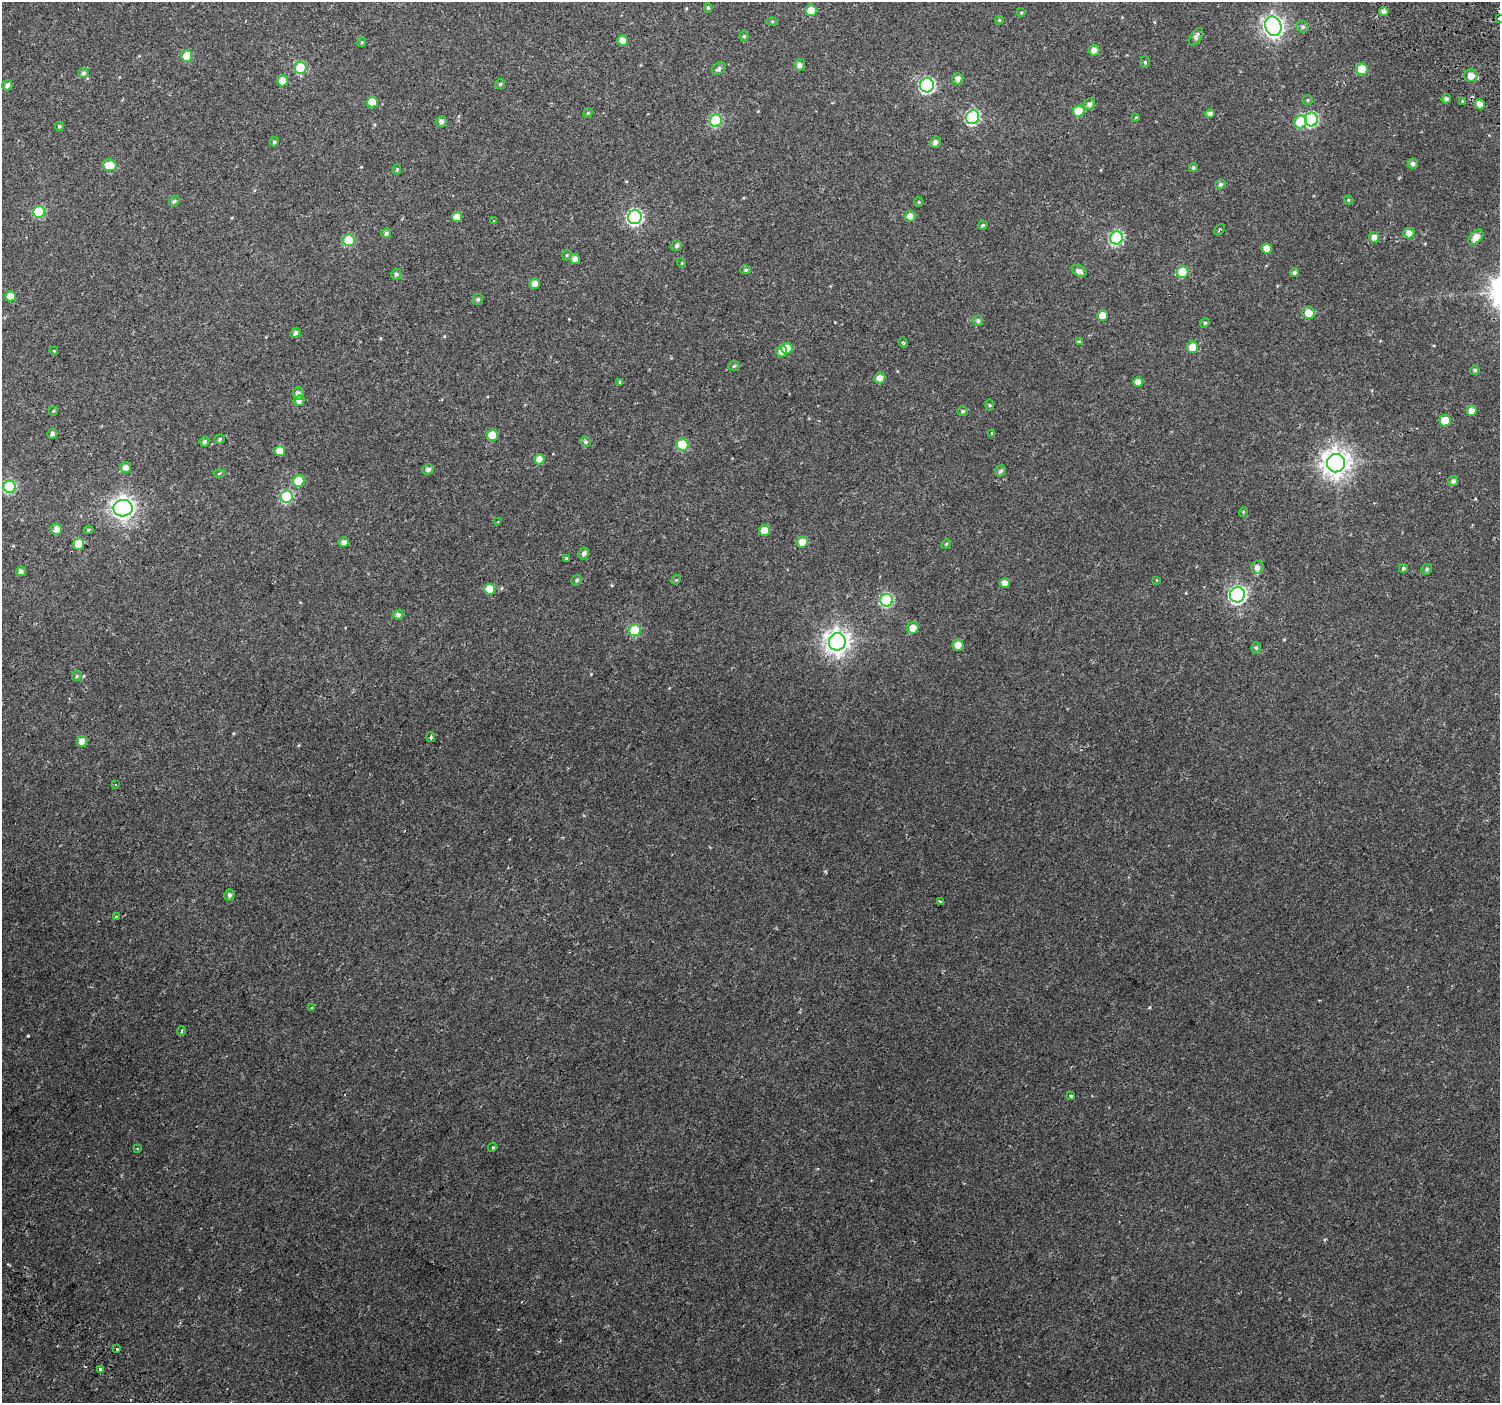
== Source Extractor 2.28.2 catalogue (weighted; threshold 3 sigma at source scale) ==
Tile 7 of 4 x 4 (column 3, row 2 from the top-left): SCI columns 3089-4586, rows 3142-4542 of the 6168 x 6217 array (HDU 1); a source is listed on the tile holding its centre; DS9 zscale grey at full resolution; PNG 1502 x 1405 px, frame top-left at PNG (2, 2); each listed source drawn as its Kron ellipse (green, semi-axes under 4 px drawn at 4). Shown black and unused: <1% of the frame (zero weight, under 2 of 3 exposures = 6% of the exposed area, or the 3 px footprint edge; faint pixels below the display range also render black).
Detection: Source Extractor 2.28.2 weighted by HDU 2 'WHT'; one run over the whole footprint, this tile lists its part. Background 0.046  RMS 0.0039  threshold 0.0173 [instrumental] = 3 sigma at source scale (4.5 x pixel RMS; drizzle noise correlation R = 1.50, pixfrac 1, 0.0396/0.0396 arcsec/px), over >= 5 px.
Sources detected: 165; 1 cosmic-ray / hot-pixel residue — neither listed nor drawn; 1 inside a brighter listed object's ellipse — not listed separately; the other 163 listed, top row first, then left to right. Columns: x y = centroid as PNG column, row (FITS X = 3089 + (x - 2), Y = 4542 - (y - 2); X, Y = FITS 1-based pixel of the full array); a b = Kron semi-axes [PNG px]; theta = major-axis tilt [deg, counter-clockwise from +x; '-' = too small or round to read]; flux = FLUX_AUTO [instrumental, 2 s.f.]
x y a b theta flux
708 8 5 4 - 0.67
811 11 5 5 - 6.3
1384 11 5 4 - 1.6
1021 12 4 4 - 0.37
1499 19 3 3 - 0.86
999 20 4 4 - 0.42
772 21 5 3 - 0.47
1273 26 10 8 -68 200
1303 27 6 5 - 0.8
744 36 5 4 - 0.56
1196 37 10 5 60 1.7
622 41 5 5 - 3.7
362 42 5 4 - 0.44
1094 50 5 5 - 2.6
187 56 6 5 - 8.2
1145 62 6 5 - 0.66
800 65 5 5 - 1.5
301 68 6 6 - 21
719 69 7 5 34 1
1362 69 6 5 - 12
83 73 5 5 - 0.88
1471 76 6 6 - 3.7
958 79 5 5 - 1.7
283 81 5 5 - 5
500 84 5 5 - 0.48
7 85 5 5 - 1.5
927 85 7 7 - 68
1446 99 5 4 - 1.2
1308 100 5 4 - 0.49
1462 101 3 3 - 0.56
372 102 5 5 - 6.2
1089 104 6 5 - 1.4
1480 104 5 5 - 2.9
1079 111 6 5 - 8.8
588 113 5 4 - 0.5
1210 114 4 4 - 1.7
973 117 7 6 - 47
1136 117 4 3 - 0.34
1311 119 7 6 - 47
716 120 6 6 - 29
441 122 6 5 - 1.5
1300 122 6 6 - 13
59 126 4 4 - 0.58
274 142 5 4 - 0.7
935 142 5 5 - 1.6
1413 164 5 5 - 1.2
109 165 7 6 - 5.9
1193 167 4 4 - 0.8
397 169 5 4 - 0.48
1220 184 5 4 - 0.91
1348 200 4 4 - 0.41
174 201 6 4 44 0.79
919 202 5 4 - 0.44
39 212 6 6 - 22
910 216 5 5 - 2.1
457 217 5 5 - 4.1
635 217 7 7 - 69
494 221 3 3 - 0.85
983 225 5 4 - 0.66
1219 230 6 3 50 0.49
386 233 5 4 - 1.1
1409 233 5 5 - 2.4
1374 237 5 5 - 2
1476 237 9 5 46 3.2
1116 238 6 6 - 44
349 240 6 6 - 17
677 246 6 5 - 0.97
1267 249 5 5 - 3.9
567 255 5 3 - 0.39
575 259 5 5 - 2.2
682 263 5 3 - 0.32
746 270 5 4 - 0.65
1079 271 8 5 -28 1.7
1183 272 6 5 - 14
1294 272 4 4 - 0.9
396 274 5 5 - 0.92
535 284 5 5 - 2.6
10 296 5 5 - 4.2
478 299 5 5 - 0.77
1309 313 6 6 - 4.1
1103 316 5 5 - 5.2
978 321 5 5 - 1.1
1205 323 5 4 - 0.56
295 333 5 4 - 1.1
1079 341 3 3 - 0.99
903 343 5 4 - 0.5
1192 347 6 5 - 5.4
787 348 5 5 - 6.5
54 351 4 3 - 0.32
781 351 5 5 - 2.5
734 366 5 5 - 0.7
1475 370 5 4 - 0.75
880 378 5 5 - 3.1
620 382 4 4 - 0.4
1138 382 5 5 - 2.8
298 393 6 5 - 1.8
299 401 5 5 - 1.7
989 405 5 3 - 0.45
53 411 4 4 - 0.43
962 411 5 4 - 0.7
1472 411 5 5 - 2.7
1445 421 6 5 - 5.8
992 433 3 3 - 0.36
52 434 5 5 - 1.2
492 435 5 5 - 8.5
220 439 5 4 - 0.6
204 442 5 5 - 0.89
586 442 5 5 - 0.71
682 445 6 6 - 17
280 451 5 5 - 5
539 459 5 5 - 3.4
1336 463 9 9 - 400
126 467 5 5 - 2.2
428 469 6 5 - 1.1
1001 471 6 5 - 1
219 473 5 3 - 0.41
299 481 6 5 - 13
1453 481 5 5 - 1.1
9 487 6 6 - 31
287 497 6 6 - 31
123 508 9 8 - 230
1243 512 5 3 - 0.33
498 522 3 3 - 0.31
57 529 5 5 - 2.2
88 530 5 4 - 0.52
764 530 5 5 - 5.6
343 542 5 5 - 1.5
802 542 6 5 - 3.4
79 544 5 5 - 11
946 544 5 4 - 0.47
584 553 6 5 - 1.2
566 558 3 2 - 0.38
1257 567 6 6 - 1.8
1403 568 4 4 - 0.7
1427 569 5 5 - 0.72
21 571 5 5 - 1.5
577 580 5 5 - 0.68
676 580 5 4 - 0.41
1156 580 4 2 - 0.23
1005 583 5 5 - 2.6
490 589 5 5 - 6.7
1237 595 8 7 - 110
886 600 6 6 - 37
398 615 5 5 - 1.2
913 628 5 5 - 3.5
635 630 6 6 - 20
837 642 9 8 - 300
958 645 5 5 - 3.2
1256 648 6 5 - 0.69
77 676 5 4 - 0.6
431 737 5 4 - 0.78
82 741 5 5 - 2.5
115 785 3 2 - 0.58
229 895 6 5 - 1.1
941 902 4 3 - 0.82
117 916 4 3 - 0.87
311 1007 3 3 - 1.2
181 1031 5 3 - 0.4
1071 1096 3 3 - 1.5
492 1147 5 4 - 0.55
137 1148 3 2 - 0.28
117 1349 3 2 - 0.83
100 1369 3 3 - 10
Isophote crosses this tile's border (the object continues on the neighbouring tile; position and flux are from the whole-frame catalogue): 1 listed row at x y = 1499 19